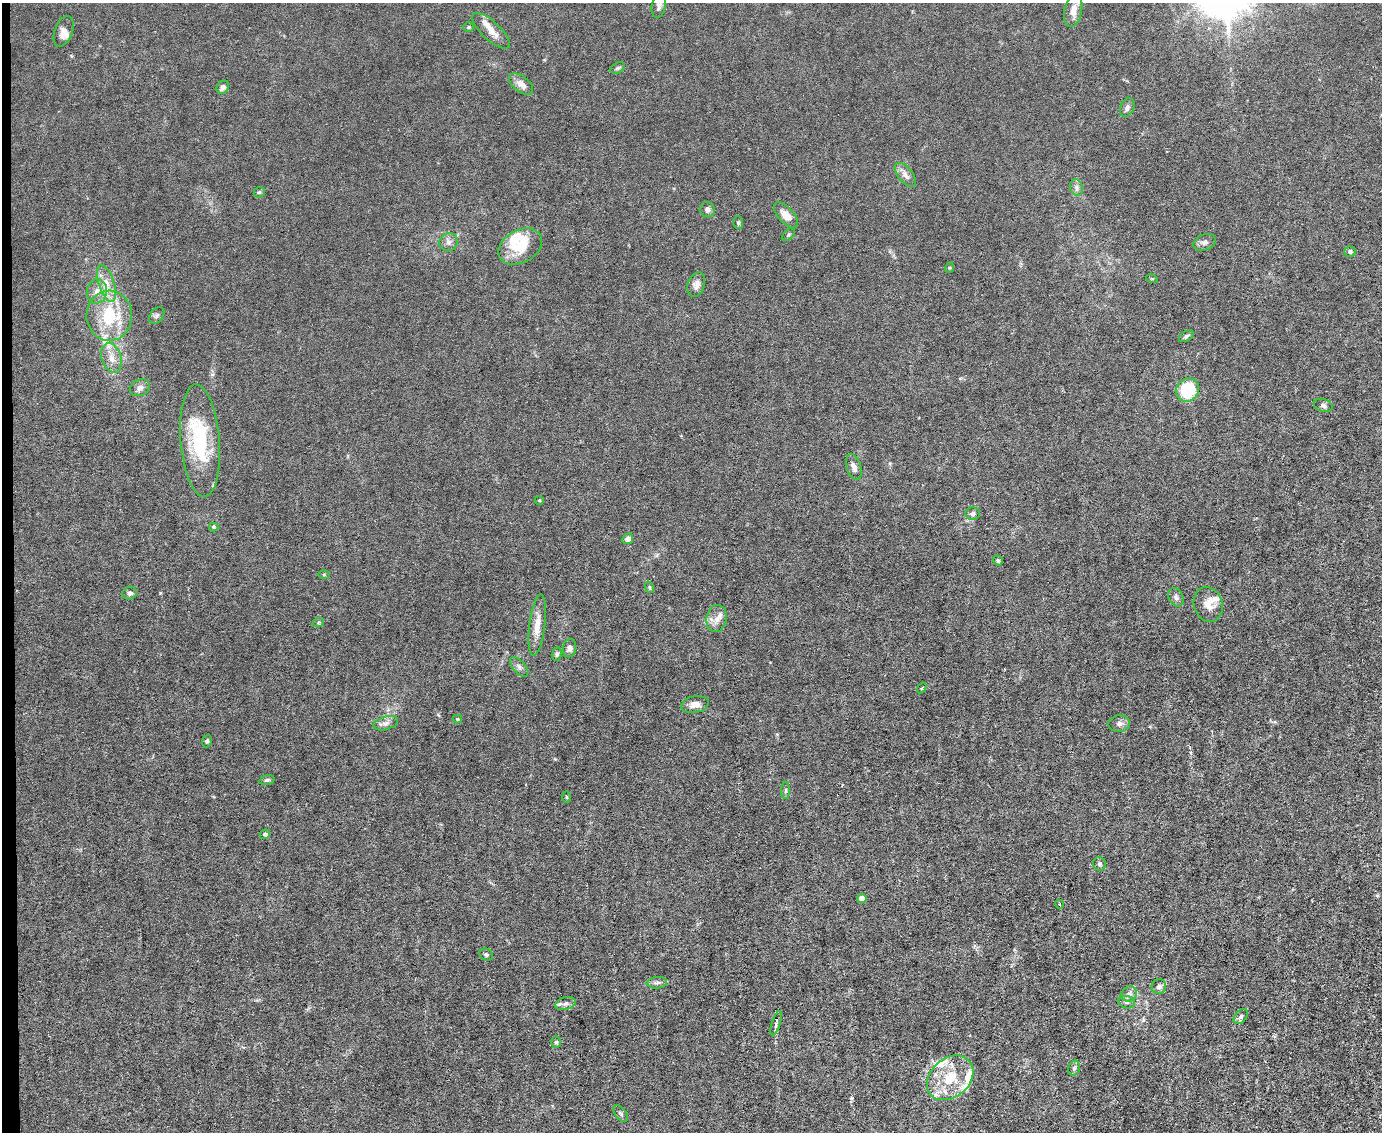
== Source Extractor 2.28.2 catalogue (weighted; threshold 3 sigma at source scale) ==
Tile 4 of 3 x 4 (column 1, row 2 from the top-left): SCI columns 232-1611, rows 2263-3392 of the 4496 x 4523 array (HDU 1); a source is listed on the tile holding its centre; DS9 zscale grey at full resolution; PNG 1384 x 1134 px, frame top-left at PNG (2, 3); each listed source drawn as its Kron ellipse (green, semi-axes under 4 px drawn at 4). Shown black and unused: <1% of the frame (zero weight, under 3 of 6 exposures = <1% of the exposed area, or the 3 px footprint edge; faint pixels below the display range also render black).
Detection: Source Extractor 2.28.2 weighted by HDU 2 'WHT'; one run over the whole footprint, this tile lists its part. Background 0.0185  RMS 0.0027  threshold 0.0112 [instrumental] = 3 sigma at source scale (4.09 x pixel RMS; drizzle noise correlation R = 1.36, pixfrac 0.8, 0.05/0.05 arcsec/px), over >= 5 px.
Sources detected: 86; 11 inside a brighter listed object's ellipse — not listed separately; the other 75 listed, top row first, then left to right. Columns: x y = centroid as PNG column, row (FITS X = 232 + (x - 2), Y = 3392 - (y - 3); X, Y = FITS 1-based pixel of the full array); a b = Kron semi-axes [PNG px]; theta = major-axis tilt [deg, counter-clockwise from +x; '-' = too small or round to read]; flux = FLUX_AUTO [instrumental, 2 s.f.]
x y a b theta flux
659 6 12 7 80 0.95
1073 11 16 9 79 2.7
468 27 5 4 - 0.36
63 31 16 9 69 1.8
491 31 24 9 -43 2.9
618 68 8 5 27 0.44
521 84 14 8 -38 1.9
223 87 7 5 57 1.2
1127 107 10 7 68 0.86
905 175 14 7 -51 1.5
1076 188 8 6 -74 0.8
259 192 6 5 - 0.38
707 210 8 7 - 0.98
786 215 16 7 -47 2.3
738 223 6 5 - 0.42
788 235 7 4 46 0.43
449 242 9 9 - 1.2
1205 242 12 8 21 1.1
520 246 23 16 29 7.9
1350 252 5 5 - 0.65
949 268 5 3 - 0.24
1152 279 6 3 -19 0.23
106 283 19 8 -72 2.9
696 285 12 8 71 1.4
97 291 12 10 77 2.1
109 316 25 23 -88 14
157 316 9 6 51 0.63
1186 336 8 5 32 0.58
111 358 15 9 -73 2.7
140 388 10 8 28 1.2
1187 390 12 11 - 12
1323 405 9 6 -16 0.85
200 441 56 19 -85 19
854 467 13 7 -72 1.3
539 500 4 3 - 0.2
973 514 7 6 - 0.9
213 527 5 4 - 0.33
628 539 5 5 - 1.3
998 560 5 5 - 0.43
324 575 6 4 0 0.34
649 587 6 4 -73 0.32
130 593 7 6 - 0.85
1176 597 10 7 -62 0.87
1208 604 18 14 -72 3.3
717 619 13 10 79 2.1
318 623 6 3 19 0.31
537 625 31 8 83 3.5
570 648 9 6 78 0.96
557 654 7 4 81 0.51
519 667 12 6 -49 0.9
922 688 6 3 54 0.26
695 704 14 8 10 1.7
457 719 5 4 - 0.29
386 723 12 6 16 1.2
1119 723 10 8 9 1.2
207 741 6 4 82 0.44
267 780 8 4 15 0.45
786 790 8 4 88 0.47
566 797 6 4 -88 0.31
265 834 5 4 - 0.63
1100 864 7 6 - 0.59
862 899 5 4 - 2.7
1059 904 4 3 - 0.21
486 954 7 5 -27 0.5
657 983 10 5 5 0.8
1159 986 7 7 - 1.2
1129 994 8 7 - 1
1126 1002 8 6 -16 0.74
565 1004 10 6 14 1
1241 1016 8 6 50 0.69
776 1023 13 3 72 0.74
556 1042 6 5 - 0.43
1074 1068 7 5 74 0.68
950 1078 26 19 41 9.6
621 1114 9 5 -53 0.64
Unlisted compact peaks at least as high as the median listed source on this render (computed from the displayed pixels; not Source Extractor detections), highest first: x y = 852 1098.